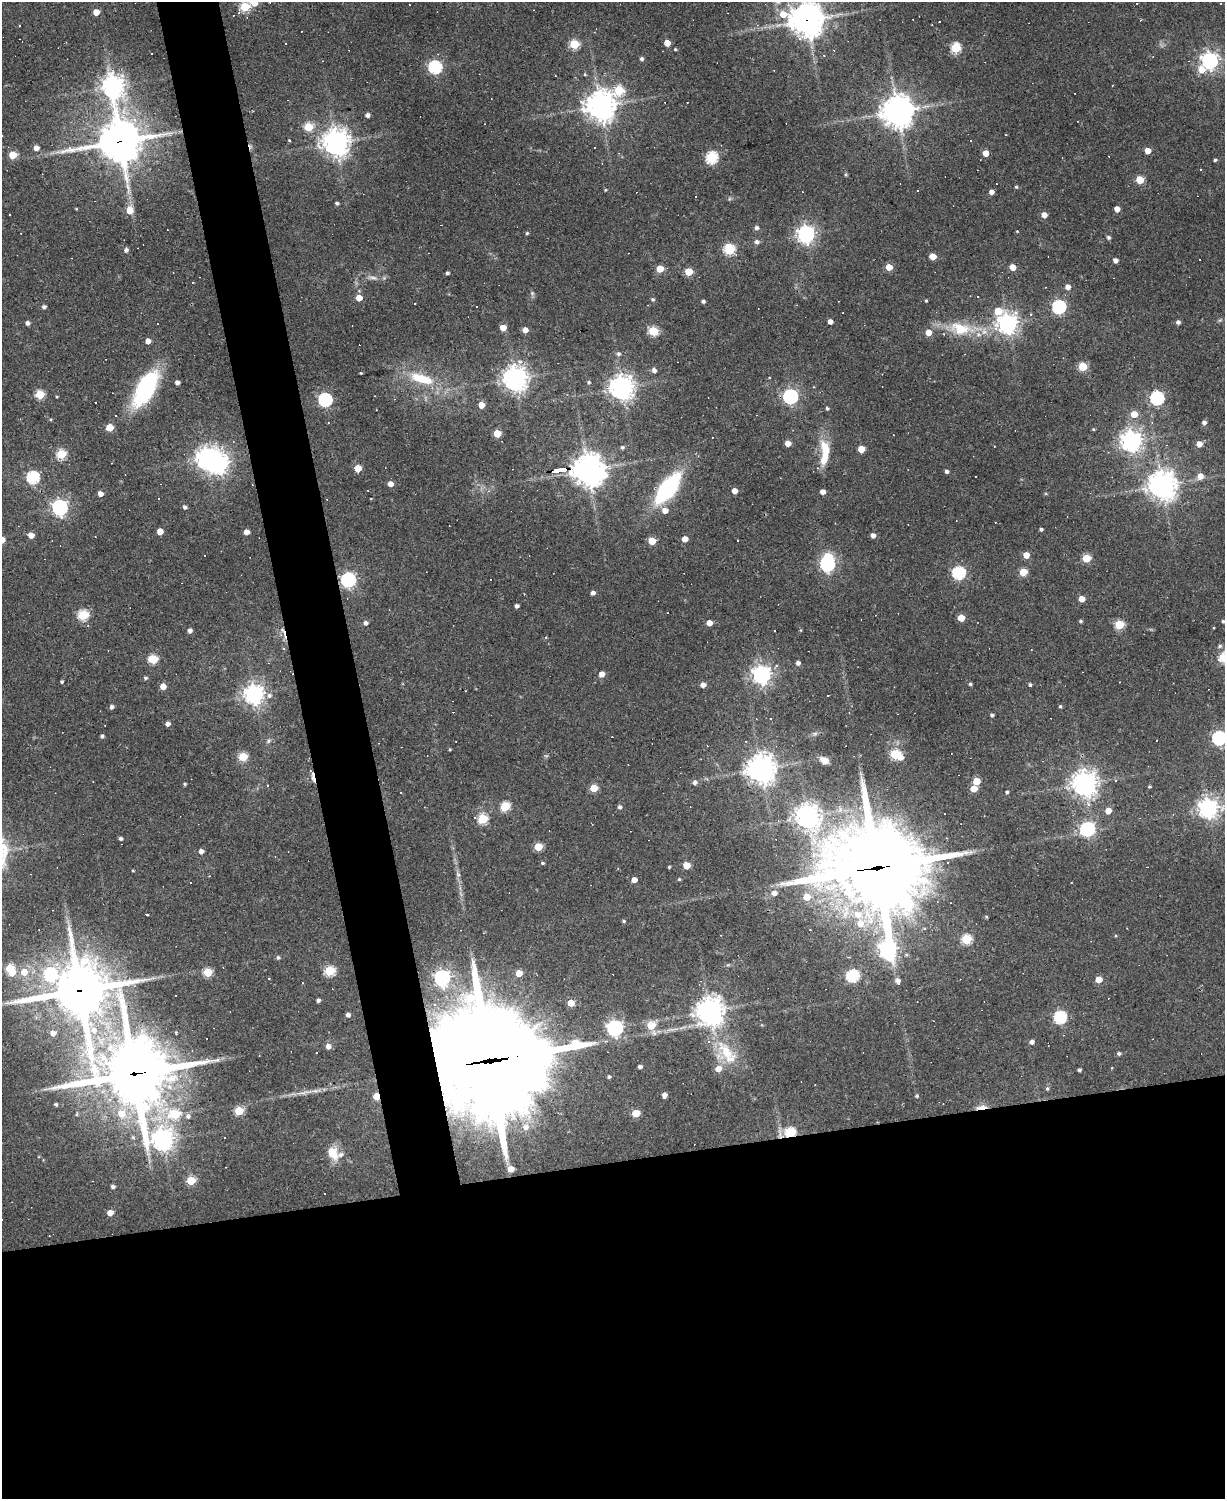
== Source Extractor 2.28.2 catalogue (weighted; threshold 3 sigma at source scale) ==
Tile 11 of 4 x 3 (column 3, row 3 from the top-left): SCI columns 2449-3671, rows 133-1629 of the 4895 x 4870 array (HDU 1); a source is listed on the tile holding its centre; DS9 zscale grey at full resolution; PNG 1227 x 1501 px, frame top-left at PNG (2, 2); no overlay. Shown black and unused: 26% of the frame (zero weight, under 2 of 3 exposures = <1% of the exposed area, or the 3 px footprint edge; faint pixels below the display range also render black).
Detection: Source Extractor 2.28.2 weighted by HDU 2 'WHT'; one run over the whole footprint, this tile lists its part. Background 0.0632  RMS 0.0059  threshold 0.0265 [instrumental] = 3 sigma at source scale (4.5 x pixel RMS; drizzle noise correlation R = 1.50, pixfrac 1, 0.05/0.05 arcsec/px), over >= 5 px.
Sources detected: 341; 1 too faint to see at this stretch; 4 inside a brighter object's white glare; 60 cosmic-ray / hot-pixel residue — not listed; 7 inside a brighter listed object's ellipse — not listed separately; the other 269 listed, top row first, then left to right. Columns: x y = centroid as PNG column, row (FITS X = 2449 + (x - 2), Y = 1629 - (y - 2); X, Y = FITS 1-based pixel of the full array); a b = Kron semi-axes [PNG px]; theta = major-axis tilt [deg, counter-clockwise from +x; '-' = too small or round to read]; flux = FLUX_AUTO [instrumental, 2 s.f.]
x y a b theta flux
1220 3 3 2 - 0.62
244 7 5 5 - 35
96 12 4 4 - 7.2
783 14 8 6 -12 8.5
807 20 12 11 - 840
667 43 4 4 - 7.8
574 44 5 5 - 34
955 48 5 5 - 40
675 49 4 3 - 0.7
641 59 4 4 - 1.4
1209 61 6 6 - 250
435 67 6 6 - 91
1202 70 8 7 - 7.4
113 86 8 7 - 470
619 90 7 6 - 26
687 102 3 2 - 0.56
600 106 9 9 - 800
897 111 10 10 - 900
368 115 5 4 - 2.2
309 127 5 5 - 25
289 140 3 2 - 0.43
120 141 15 14 - 1800
970 141 3 3 - 2.1
336 142 9 8 - 670
36 148 5 5 - 3.1
1147 151 4 4 - 6.6
986 153 4 4 - 7.8
13 155 5 5 - 17
712 157 6 6 - 63
1215 160 4 3 - 1
1201 169 3 3 - 1.3
846 174 4 4 - 0.82
1140 180 5 5 - 18
1016 187 5 4 - 0.64
605 190 4 3 - 0.5
918 190 3 3 - 2.2
991 192 4 4 - 3.1
695 196 3 2 - 0.98
337 203 4 4 - 1.3
1117 209 4 4 - 5
129 210 6 5 - 9.5
1044 215 5 4 - 4.9
757 228 5 5 - 1.7
527 233 5 4 - 0.65
806 234 6 6 - 260
1108 237 5 4 - 1.3
757 242 6 5 - 1.9
729 249 6 5 - 46
126 250 5 5 - 1.7
933 256 5 4 - 8
1200 259 3 3 - 2
1115 260 4 4 - 2.9
889 267 5 4 - 8.8
1013 267 5 4 - 8
660 269 5 4 - 12
689 272 5 5 - 16
447 273 4 3 - 1.2
373 278 13 5 -12 2.4
1068 287 5 5 - 3.8
532 293 6 5 - 1
359 298 5 4 - 7.4
653 299 5 5 - 0.92
703 301 4 3 - 1.5
926 301 3 3 - 0.56
414 304 3 3 - 2.1
1059 306 6 6 - 94
44 307 4 4 - 1.5
998 311 6 5 - 13
830 321 4 4 - 3.1
1178 322 4 4 - 1.9
27 323 4 4 - 2.1
1007 323 7 7 - 360
157 324 2 2 - 0.49
503 328 5 5 - 6
960 329 35 17 -11 22
525 330 4 4 - 4.5
653 331 5 5 - 33
928 332 5 5 - 6.7
148 341 4 4 - 4.1
618 354 5 5 - 1.4
1083 367 5 5 - 25
654 370 6 5 - 2.2
361 373 3 3 - 0.51
422 379 37 13 -17 22
515 379 8 8 - 530
177 382 4 4 - 2.6
589 382 4 4 - 0.91
621 387 8 7 - 580
146 388 33 15 62 71
40 394 5 5 - 27
57 396 4 2 - 0.55
790 396 6 6 - 130
1157 398 6 6 - 95
395 399 3 3 - 0.57
325 400 6 6 - 100
481 405 5 4 - 7.3
827 408 4 4 - 1
1134 414 5 5 - 9.8
115 416 3 2 - 0.75
1204 422 4 4 - 2.2
109 427 5 5 - 15
1093 429 4 4 - 0.66
497 433 5 5 - 15
1131 441 7 7 - 380
788 443 5 4 - 5.6
1199 444 5 4 - 4.9
1166 445 4 2 - 0.42
622 447 4 4 - 1.2
825 449 23 12 -68 11
861 449 5 5 - 11
61 454 5 5 - 33
207 458 7 7 - 420
112 463 3 2 - 0.39
358 468 5 5 - 11
561 470 14 3 9 92
588 470 11 10 - 870
946 471 4 4 - 1.5
1200 476 5 5 - 5.2
33 477 6 6 - 77
390 484 5 4 - 4.2
1162 485 9 9 - 670
668 488 35 15 53 61
734 491 4 4 - 4.8
822 492 4 4 - 3.5
100 494 4 4 - 4
60 507 6 6 - 190
184 507 4 4 - 1.5
1041 529 3 3 - 1.1
160 531 4 4 - 7.9
246 532 4 4 - 4.2
31 535 5 5 - 5
873 535 4 4 - 3.1
685 539 5 4 - 5.9
652 541 5 5 - 13
1026 555 5 4 - 6.5
1086 558 5 5 - 19
827 564 6 6 - 130
1023 572 5 5 - 14
959 573 6 6 - 79
348 580 6 6 - 130
593 593 4 4 - 2.4
1082 599 4 4 - 6.5
517 606 4 4 - 2
83 615 5 5 - 45
961 618 5 5 - 11
1081 621 4 4 - 0.86
1223 621 4 3 - 1
365 623 5 4 - 1.8
709 623 4 4 - 5
1119 625 5 5 - 32
190 631 4 4 - 2.4
546 637 5 3 - 0.54
1220 646 6 5 - 1
1224 657 5 5 - 41
153 659 6 5 - 31
798 663 4 4 - 2.1
602 674 5 4 - 5.1
761 674 7 6 - 290
145 678 5 4 - 1.1
62 682 3 3 - 0.86
1120 682 3 2 - 0.35
970 684 4 4 - 0.96
703 685 5 4 - 3.6
1030 685 5 4 - 0.99
163 686 5 4 - 6.3
254 694 7 7 - 360
269 695 7 7 - 1.9
1060 706 4 4 - 0.8
111 707 5 5 - 1.6
992 715 4 4 - 1.1
770 718 2 2 - 0.6
167 724 4 4 - 2.6
815 734 8 4 8 1.4
102 736 4 3 - 1.4
1219 738 6 6 - 110
269 741 7 5 60 1.1
450 749 3 3 - 0.57
895 754 5 5 - 38
243 757 5 5 - 28
900 757 5 5 - 4.2
824 760 10 7 -34 4.9
761 769 9 9 - 680
313 777 15 4 -80 2.6
976 781 5 5 - 12
695 782 5 5 - 1.9
1085 783 8 8 - 540
185 784 4 3 - 0.83
1149 786 3 3 - 0.7
594 788 5 5 - 17
974 788 5 5 - 8.9
1007 792 3 3 - 0.92
505 806 6 5 - 30
619 807 5 4 - 1.5
1208 808 7 7 - 310
1108 811 5 4 - 6.3
807 816 8 7 - 550
474 818 4 4 - 1.2
483 819 5 5 - 34
1087 829 6 6 - 120
121 838 4 3 - 1.4
538 847 5 5 - 19
201 851 4 4 - 2.7
542 863 5 4 - 0.84
686 865 5 5 - 12
669 867 3 3 - 0.69
876 868 45 36 0 4500
133 870 3 3 - 0.54
679 879 4 4 - 0.63
634 880 4 4 - 5.3
191 883 2 2 - 0.52
774 893 5 5 - 3.1
807 897 5 5 - 10
146 914 3 3 - 3.6
858 914 12 10 -23 8.7
623 921 4 4 - 0.8
966 939 5 5 - 39
888 949 8 7 - 270
278 957 5 5 - 1.2
10 968 6 5 - 22
329 971 5 5 - 42
24 972 7 7 - 7.8
208 972 5 5 - 29
519 973 5 4 - 8.7
50 974 7 7 - 63
852 976 6 5 - 69
442 978 6 6 - 160
1099 979 5 4 - 8.3
898 981 6 5 - 2.7
79 991 22 20 9 2700
318 1000 4 3 - 1.8
571 1003 5 5 - 9.2
709 1011 9 9 - 630
348 1015 4 4 - 2.3
1060 1017 6 6 - 71
651 1025 5 5 - 18
615 1028 6 6 - 190
94 1030 8 8 - 4.5
53 1033 6 5 - 4
1031 1042 5 4 - 2.2
328 1046 5 5 - 3.6
727 1053 43 16 -54 23
1119 1053 4 4 - 1.3
489 1061 55 42 3 9300
640 1067 4 3 - 1.7
718 1069 6 5 - 5.9
1079 1070 4 3 - 1.2
135 1074 30 26 8 2800
609 1077 3 3 - 0.99
1047 1088 5 4 - 1
304 1093 28 3 8 4.5
664 1095 5 4 - 2.8
376 1096 5 4 - 13
917 1096 4 4 - 0.85
56 1104 3 3 - 1.1
982 1107 15 5 8 5
239 1111 5 5 - 26
121 1113 10 9 - 8.7
636 1113 5 5 - 16
175 1114 6 5 - 31
188 1116 7 6 - 2
526 1127 8 7 - 3.9
790 1132 6 5 - 48
163 1140 8 7 - 430
332 1153 19 12 -57 9.1
511 1169 6 5 - 4.3
191 1180 5 5 - 23
113 1187 4 4 - 1.6
325 1193 3 3 - 2.3
110 1213 5 4 - 5.4
Overlapping masked pixels (flux is a lower limit): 12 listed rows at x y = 807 20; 120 141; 561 470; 588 470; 313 777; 876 868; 79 991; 489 1061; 135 1074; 376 1096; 982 1107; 790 1132
Isophote crosses this tile's border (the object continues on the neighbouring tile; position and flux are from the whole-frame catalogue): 4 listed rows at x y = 807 20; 1223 621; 1224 657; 1219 738